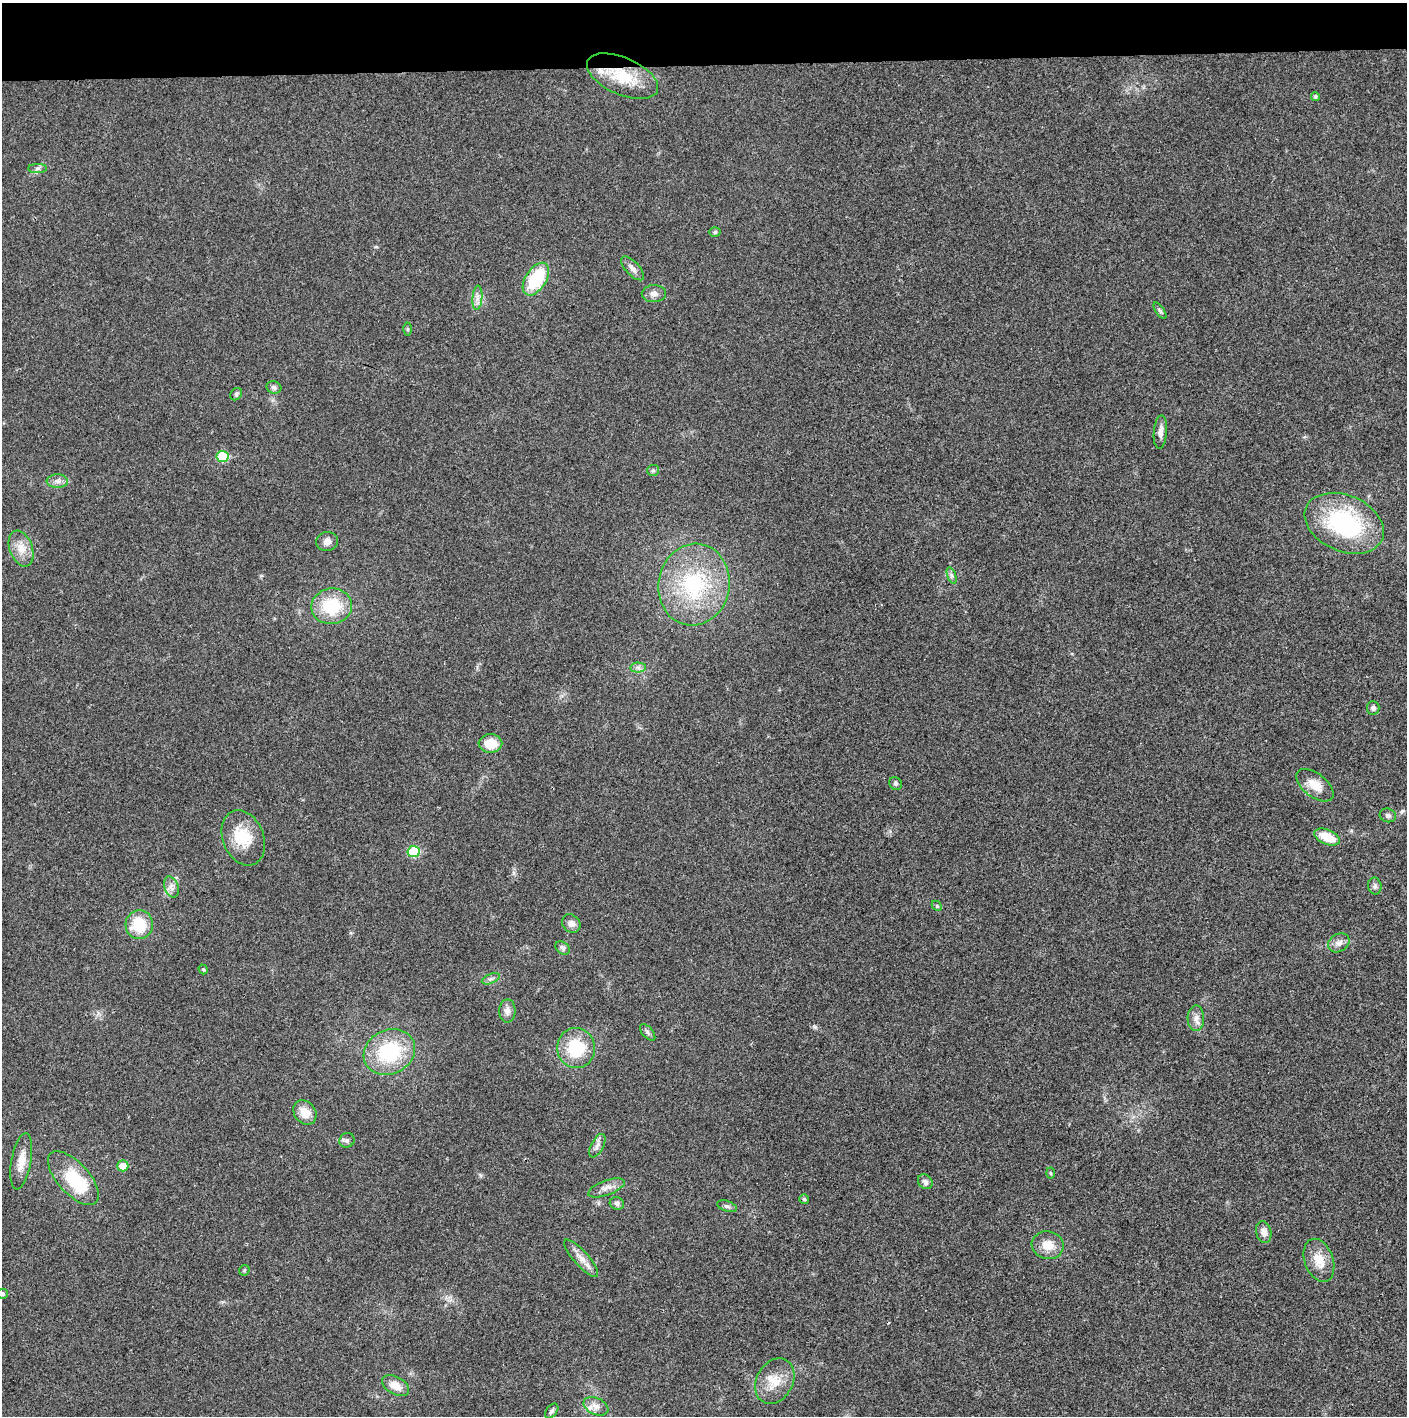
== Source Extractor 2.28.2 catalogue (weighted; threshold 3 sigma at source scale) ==
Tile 2 of 3 x 3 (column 2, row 1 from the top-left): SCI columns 1410-2814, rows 2830-4243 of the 4221 x 4243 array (HDU 1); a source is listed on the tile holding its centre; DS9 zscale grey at full resolution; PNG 1409 x 1418 px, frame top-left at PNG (2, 3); each listed source drawn as its Kron ellipse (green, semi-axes under 4 px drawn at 4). Shown black and unused: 4% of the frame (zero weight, under 3 of 4 exposures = <1% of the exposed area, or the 3 px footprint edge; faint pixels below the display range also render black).
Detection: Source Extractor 2.28.2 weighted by HDU 2 'WHT'; one run over the whole footprint, this tile lists its part. Background 0.0195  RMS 0.0041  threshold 0.0185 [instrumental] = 3 sigma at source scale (4.5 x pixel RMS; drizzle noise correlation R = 1.50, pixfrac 1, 0.05/0.05 arcsec/px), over >= 5 px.
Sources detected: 71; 2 inside a brighter object's white glare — neither listed nor drawn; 2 inside a brighter listed object's ellipse — not listed separately; the other 67 listed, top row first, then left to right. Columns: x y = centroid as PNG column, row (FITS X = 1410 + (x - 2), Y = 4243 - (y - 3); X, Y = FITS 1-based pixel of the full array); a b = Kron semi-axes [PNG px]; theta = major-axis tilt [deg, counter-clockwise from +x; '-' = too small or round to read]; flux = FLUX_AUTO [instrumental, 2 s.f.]
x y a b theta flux
622 76 38 18 -24 15
1315 96 4 4 - 0.78
38 168 9 4 0 1.1
715 232 5 5 - 0.75
632 268 15 7 -47 2.2
536 279 18 10 57 21
654 294 12 8 1 2.2
477 298 12 5 85 2
1160 311 9 3 -56 0.74
408 329 6 4 89 0.6
274 387 7 6 - 1.1
236 394 7 5 48 0.69
1160 432 17 6 85 2.7
222 456 6 5 - 16
653 470 6 5 - 0.74
57 481 11 7 -1 2
1344 523 41 28 -23 50
327 542 11 9 10 2.4
21 548 18 11 -70 5.4
951 575 8 4 -71 0.92
694 585 41 35 79 40
332 606 20 18 10 19
638 667 7 5 -1 1.2
1373 708 7 6 - 1.3
490 743 12 9 1 8.3
895 783 7 6 - 0.84
1315 785 22 11 -38 6.3
1388 815 8 6 -15 1.2
1327 837 13 7 -23 8.7
243 838 28 20 -68 14
414 852 6 5 - 18
1375 886 8 7 - 1.4
171 887 11 7 -69 1.9
937 906 6 4 -46 0.6
571 924 10 8 -48 2.1
139 925 14 13 - 14
1339 943 11 8 31 2.3
562 948 8 6 -36 1.1
203 969 5 4 - 0.62
491 979 9 4 21 1.2
507 1011 11 8 88 2.5
1196 1018 13 8 -89 2.6
648 1032 10 5 -49 1.1
576 1048 20 19 - 18
389 1052 26 22 26 28
305 1112 13 10 -49 5.9
347 1140 8 7 - 1.2
597 1146 13 6 62 1.9
21 1161 28 10 80 5.8
123 1166 5 5 - 6.1
1050 1173 5 3 - 0.43
73 1178 33 15 -47 22
925 1182 8 6 -45 1.6
606 1188 19 7 20 3
804 1199 5 5 - 0.59
617 1203 7 6 - 1.2
727 1206 10 5 -18 1.1
1264 1232 11 7 -76 2.8
1048 1245 16 14 -9 6
581 1258 24 7 -48 3.9
1319 1260 22 14 -70 7.4
244 1270 6 5 - 0.52
2 1294 5 5 - 0.8
775 1381 24 18 61 9
396 1386 15 9 -30 4.9
596 1406 13 8 -25 2.7
552 1411 8 5 51 1
Overlapping masked pixels (flux is a lower limit): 1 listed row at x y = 622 76
Isophote crosses this tile's border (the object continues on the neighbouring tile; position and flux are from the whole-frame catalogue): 1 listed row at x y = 2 1294